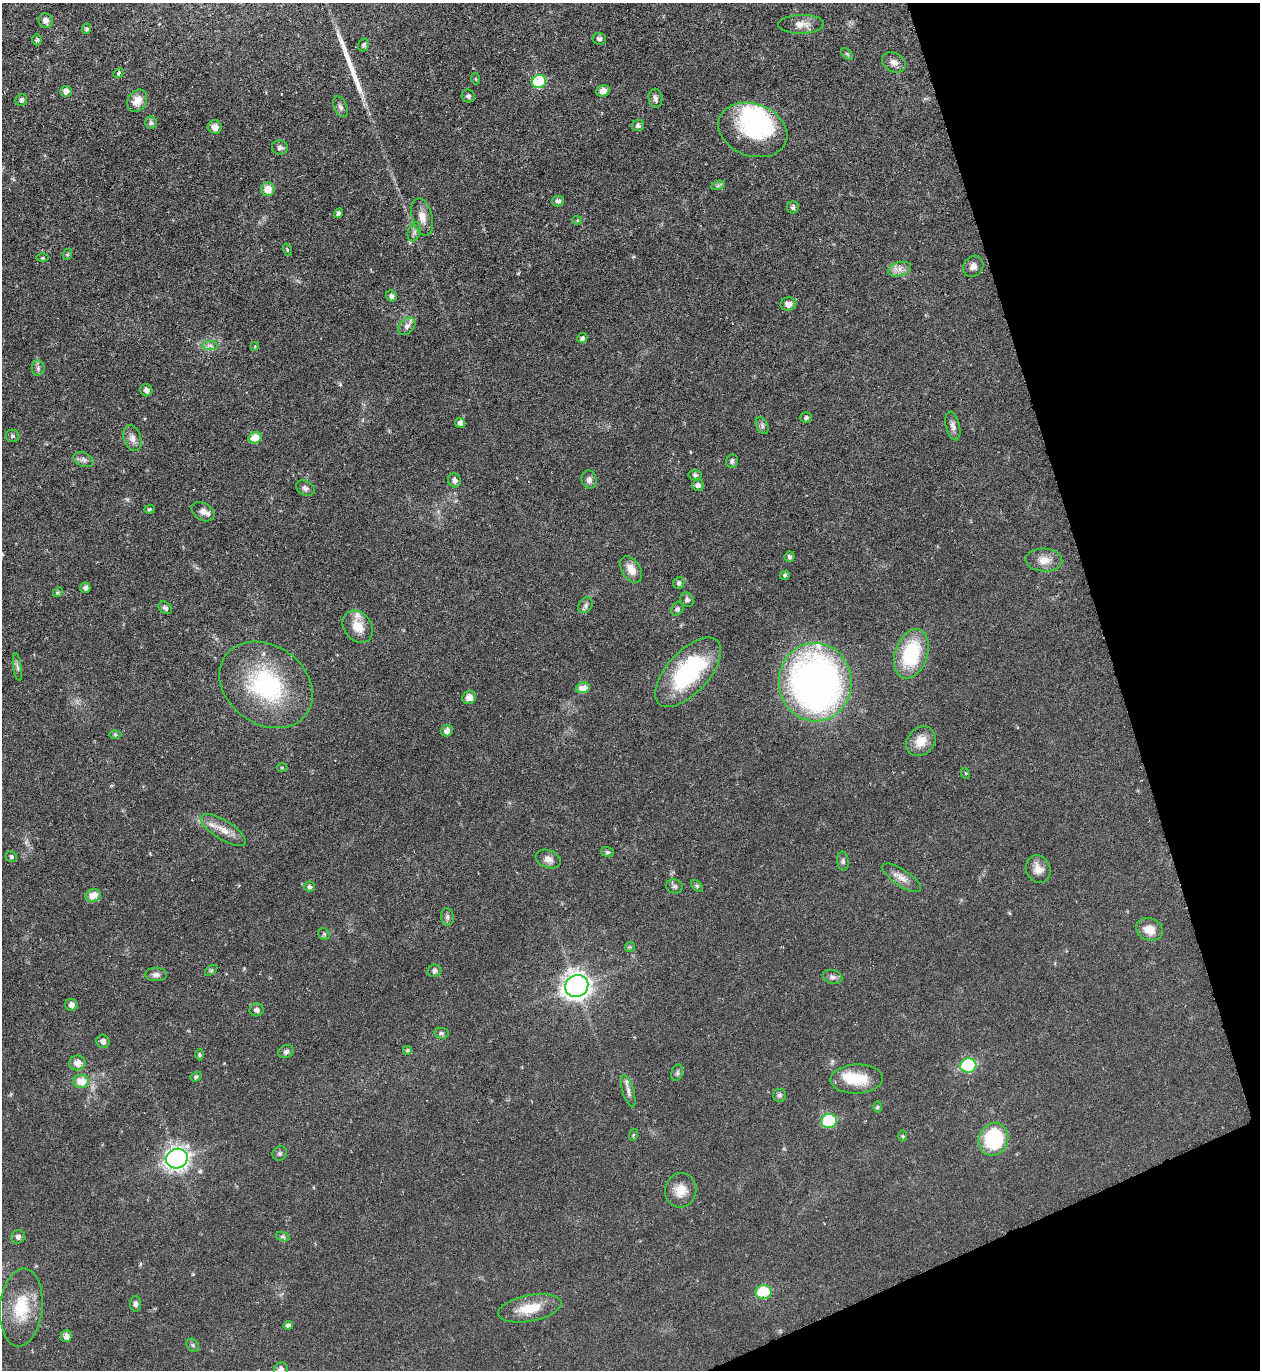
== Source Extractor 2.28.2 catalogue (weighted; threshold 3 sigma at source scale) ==
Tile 12 of 4 x 4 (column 4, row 3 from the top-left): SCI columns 3922-5179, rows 1369-2736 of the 5460 x 5473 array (HDU 1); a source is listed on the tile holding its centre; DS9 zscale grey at full resolution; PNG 1262 x 1372 px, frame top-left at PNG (2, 3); each listed source drawn as its Kron ellipse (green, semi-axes under 4 px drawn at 4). Shown black and unused: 16% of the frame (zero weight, under 4 of 8 exposures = <1% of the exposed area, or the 3 px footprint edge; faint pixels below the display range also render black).
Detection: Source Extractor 2.28.2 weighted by HDU 2 'WHT'; one run over the whole footprint, this tile lists its part. Background 0.0583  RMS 0.0049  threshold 0.02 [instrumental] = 3 sigma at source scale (4.09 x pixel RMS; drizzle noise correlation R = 1.36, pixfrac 0.8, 0.05/0.05 arcsec/px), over >= 5 px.
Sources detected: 145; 3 inside a brighter object's white glare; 2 long thin detections or spike segments (spike, bleed or trail) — neither listed nor drawn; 3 inside a brighter listed object's ellipse — not listed separately; the other 137 listed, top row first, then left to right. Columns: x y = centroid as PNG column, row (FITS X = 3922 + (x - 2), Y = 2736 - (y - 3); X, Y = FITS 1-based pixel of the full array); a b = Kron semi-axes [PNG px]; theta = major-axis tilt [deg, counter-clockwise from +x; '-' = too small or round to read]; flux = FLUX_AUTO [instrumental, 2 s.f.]
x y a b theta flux
46 21 7 7 - 2.5
801 24 23 9 1 4.3
86 29 5 4 - 0.86
599 39 6 6 - 1.5
37 40 5 4 - 0.75
363 45 7 5 75 0.8
847 54 7 4 -44 0.67
894 62 12 9 -28 2.7
119 73 6 4 42 0.77
476 79 6 3 -70 0.38
539 81 7 6 - 19
66 91 6 5 - 2.3
603 91 7 5 21 3.5
468 96 7 6 - 1.1
655 98 9 7 -83 1.5
21 100 6 5 - 1.2
137 101 12 9 57 5.1
340 107 11 6 -65 1.5
151 123 6 6 - 1.2
638 126 6 5 - 1.2
215 127 7 6 - 3.8
753 130 35 26 -20 45
280 148 8 7 - 1.5
718 185 7 4 20 0.86
268 189 7 6 - 5.2
558 201 6 5 - 1.5
793 207 6 6 - 1.2
338 213 5 4 - 1.1
422 217 19 10 -76 4.5
577 220 5 4 - 0.49
414 232 10 6 72 1.6
287 250 6 4 -72 0.56
68 254 6 3 70 0.55
43 258 6 3 0 0.51
973 266 11 9 53 2.5
899 269 12 7 16 2.8
391 296 6 5 - 1.2
788 304 8 6 11 3.2
407 326 10 7 47 2.3
582 338 5 4 - 1.1
210 346 7 4 -1 1.3
255 346 4 3 - 0.4
38 368 8 6 -89 1.3
146 390 6 6 - 1.5
806 418 6 5 - 0.97
460 423 5 5 - 1.5
762 426 9 5 -65 1.2
953 426 15 7 -76 2.2
13 436 7 6 - 0.99
132 438 13 8 -72 2.8
255 438 6 5 - 7.3
83 460 10 7 -24 1.7
732 461 7 6 - 1
695 475 6 5 - 1
454 480 7 6 - 1.6
589 480 9 7 -81 1.9
698 485 6 5 - 1.6
305 488 10 7 -26 1.6
149 509 5 4 - 0.61
203 512 12 8 -32 2.8
790 557 5 5 - 1
1044 560 18 11 -3 5.2
631 569 14 9 -57 5.1
785 575 5 4 - 0.7
679 583 6 5 - 1.1
85 588 5 5 - 1.2
58 592 5 4 - 0.63
687 600 7 6 - 1.2
586 605 8 6 55 1.4
165 608 7 5 -41 1.4
677 609 7 5 53 1.2
358 627 17 13 -53 7.4
911 654 25 16 71 30
17 667 14 4 -82 1.1
688 672 43 21 47 48
815 682 39 36 -86 240
266 685 50 39 -36 54
583 688 7 5 12 5.2
469 698 7 6 - 3.8
447 731 6 5 - 2.4
115 734 6 4 0 0.66
921 741 16 13 48 6.7
282 768 5 3 - 0.41
965 773 6 3 -69 0.42
223 830 26 9 -32 6
607 852 6 5 - 0.86
11 857 6 5 - 0.9
548 859 13 8 -21 2.7
843 861 9 5 -83 1.1
1038 869 14 12 -65 4.5
902 878 22 8 -33 4
675 886 8 7 - 1.3
697 886 7 4 -45 0.7
310 887 5 5 - 1.1
93 895 8 6 19 6.3
447 917 9 6 -81 1.4
1149 929 13 11 -22 5.9
324 934 6 5 - 0.74
630 947 5 5 - 0.58
211 970 7 4 36 0.66
434 971 7 6 - 1.4
156 974 11 7 0 1.9
832 977 10 6 -16 1.7
577 986 12 10 24 280
71 1005 6 6 - 1.9
257 1010 7 6 - 1.4
441 1033 7 5 -7 1.2
103 1041 7 6 - 2
407 1050 5 5 - 0.59
286 1051 8 6 24 1.2
200 1055 5 4 - 0.59
77 1063 8 7 - 3.6
968 1065 8 7 - 32
677 1073 8 5 72 1
196 1077 6 4 30 0.91
857 1079 26 14 2 14
81 1081 8 6 -3 7.4
628 1091 17 5 -73 2
779 1095 6 6 - 1.1
877 1107 6 4 90 0.6
829 1121 8 7 - 18
633 1135 6 4 72 0.5
903 1136 5 3 - 0.45
994 1139 17 14 69 32
280 1153 7 6 - 1
177 1159 11 10 - 170
681 1190 17 15 76 6.8
18 1237 7 6 - 1.4
283 1237 7 4 -19 0.86
764 1292 8 7 - 15
136 1304 8 5 89 1.3
21 1307 39 21 84 19
530 1308 32 13 11 11
288 1325 5 4 - 1
66 1336 6 5 - 2.6
193 1345 7 5 -47 0.86
281 1369 7 7 - 2
Isophote crosses this tile's border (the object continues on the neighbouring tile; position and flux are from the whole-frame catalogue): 1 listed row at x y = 281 1369